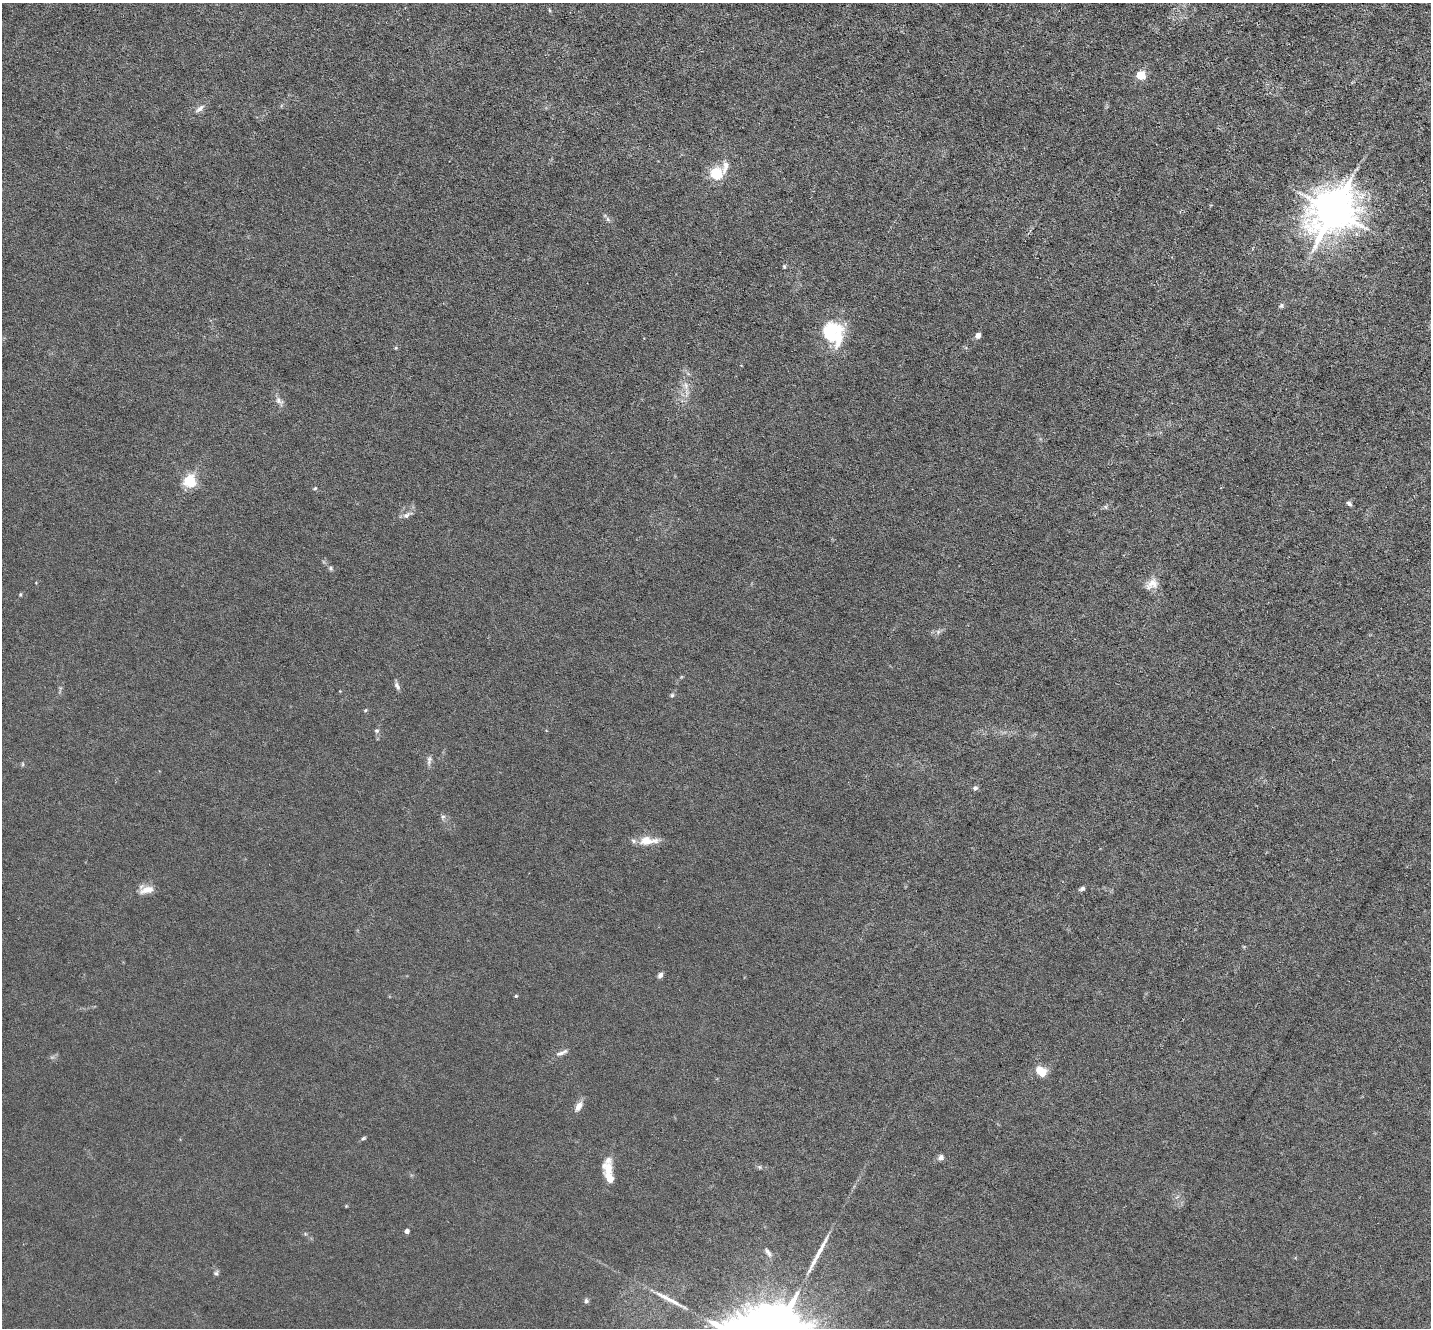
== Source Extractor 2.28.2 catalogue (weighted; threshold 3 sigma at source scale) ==
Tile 10 of 4 x 4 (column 2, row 3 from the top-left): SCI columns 1430-2858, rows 1469-2794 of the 5715 x 5726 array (HDU 1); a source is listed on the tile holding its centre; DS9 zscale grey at full resolution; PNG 1433 x 1330 px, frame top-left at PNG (2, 3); no overlay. Nothing masked; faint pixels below the display range render black.
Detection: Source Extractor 2.28.2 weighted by HDU 2 'WHT'; one run over the whole footprint, this tile lists its part. Background 0.0146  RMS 0.0037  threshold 0.0151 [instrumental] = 3 sigma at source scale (4.09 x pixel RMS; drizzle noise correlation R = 1.36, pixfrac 0.8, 0.05/0.05 arcsec/px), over >= 5 px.
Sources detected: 48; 1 inside a brighter object's white glare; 2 long thin detections or spike segments (spike, bleed or trail) — not listed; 3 inside a brighter listed object's ellipse — not listed separately; the other 42 listed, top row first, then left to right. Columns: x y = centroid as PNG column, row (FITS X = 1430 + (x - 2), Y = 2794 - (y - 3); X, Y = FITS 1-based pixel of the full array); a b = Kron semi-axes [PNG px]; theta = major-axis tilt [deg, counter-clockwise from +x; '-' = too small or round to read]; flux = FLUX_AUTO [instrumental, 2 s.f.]
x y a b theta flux
1141 75 5 5 - 20
200 109 15 6 39 1.7
716 173 8 5 37 48
1333 211 14 12 48 1300
607 219 7 4 -88 0.64
784 266 5 4 - 0.46
1281 306 7 5 56 0.69
978 335 5 5 - 2.1
837 338 33 19 -77 13
686 385 10 7 -75 2
279 401 13 7 -39 1.6
189 481 5 5 - 57
315 488 5 4 - 0.39
1349 503 7 4 -34 0.79
1106 507 6 4 -70 0.49
406 515 11 7 38 1.7
331 568 7 5 -87 0.63
1152 584 17 12 33 3.4
20 594 5 4 - 0.43
397 686 11 6 -62 1.2
672 695 5 5 - 0.55
365 710 5 4 - 0.42
377 731 6 5 - 0.76
429 760 13 6 81 1.3
23 764 6 4 90 0.44
975 788 7 6 - 0.89
443 817 6 5 - 0.76
648 841 26 10 1 5.5
1082 889 7 4 23 0.93
147 890 17 8 15 3.9
660 975 6 5 - 1.4
516 996 4 4 - 0.41
562 1053 16 5 24 1.7
1041 1071 12 9 -35 5.8
579 1106 13 7 61 2.6
363 1138 6 4 23 0.52
941 1158 6 6 - 1.7
608 1169 14 11 -74 4.6
407 1231 4 4 - 2.1
768 1253 14 5 -55 1.4
216 1273 7 6 - 0.77
586 1301 6 5 - 0.81